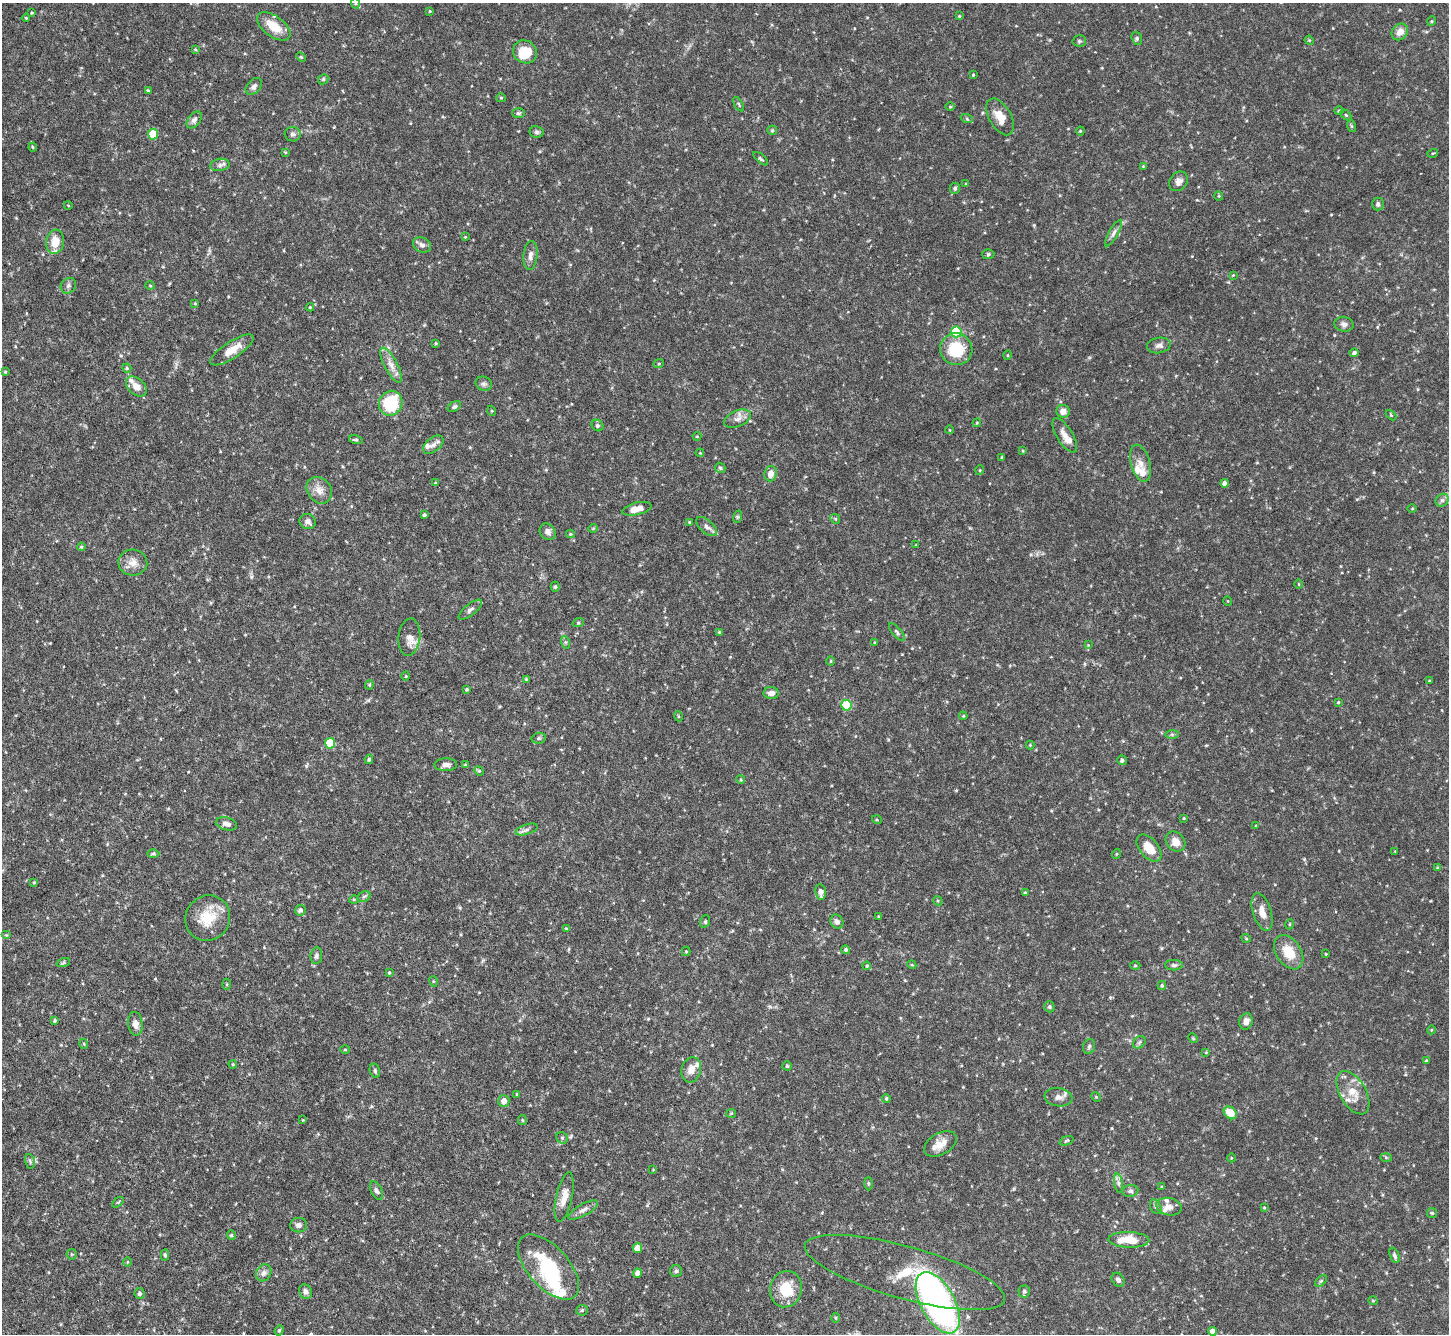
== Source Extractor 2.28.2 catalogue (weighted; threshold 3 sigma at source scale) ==
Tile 7 of 4 x 4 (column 3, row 2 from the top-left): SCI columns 2898-4344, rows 2962-4293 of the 5793 x 5783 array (HDU 1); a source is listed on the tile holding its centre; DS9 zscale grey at full resolution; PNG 1451 x 1336 px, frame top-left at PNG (2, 3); each listed source drawn as its Kron ellipse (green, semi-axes under 4 px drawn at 4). Nothing masked; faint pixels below the display range render black.
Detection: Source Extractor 2.28.2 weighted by HDU 2 'WHT'; one run over the whole footprint, this tile lists its part. Background 0.112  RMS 0.0044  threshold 0.0178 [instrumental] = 3 sigma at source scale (4.09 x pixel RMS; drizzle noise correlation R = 1.36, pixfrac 0.8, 0.05/0.05 arcsec/px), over >= 5 px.
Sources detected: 263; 1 inside a brighter object's white glare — neither listed nor drawn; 11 inside a brighter listed object's ellipse — not listed separately; the other 251 listed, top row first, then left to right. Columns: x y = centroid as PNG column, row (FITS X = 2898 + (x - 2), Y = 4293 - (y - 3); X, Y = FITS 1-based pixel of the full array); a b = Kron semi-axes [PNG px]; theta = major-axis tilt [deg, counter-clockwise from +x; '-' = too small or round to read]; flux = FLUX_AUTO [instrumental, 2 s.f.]
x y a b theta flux
355 3 5 3 - 0.5
430 11 3 3 - 0.32
32 13 4 3 - 0.43
959 16 3 3 - 0.41
26 18 4 3 - 0.36
1432 21 5 3 - 0.37
274 26 19 10 -37 8.3
1400 32 9 7 49 3.2
1137 38 7 5 -71 0.79
1309 40 5 3 - 0.38
1079 41 7 5 -2 0.77
195 49 3 3 - 0.42
525 52 12 11 - 7.6
301 57 5 3 - 0.41
973 75 3 3 - 0.36
323 79 5 4 - 0.63
254 86 10 6 48 1.6
148 90 4 3 - 0.49
501 98 5 4 - 0.44
739 104 8 3 -59 0.55
950 107 5 3 - 0.38
1339 111 4 4 - 0.4
518 113 6 5 - 0.71
1346 115 6 4 -45 0.53
1000 117 20 11 -61 5.7
967 119 6 4 -19 0.56
194 120 9 6 52 1.4
1351 126 6 4 -71 0.52
772 130 5 4 - 0.54
1080 131 4 4 - 0.4
537 132 7 6 - 0.91
153 134 5 5 - 12
293 134 8 7 - 1.2
33 147 4 4 - 0.46
285 152 4 3 - 0.35
1433 153 5 3 - 0.38
761 159 9 3 -40 0.6
220 165 9 6 9 1.5
1143 166 4 4 - 0.38
1179 181 10 8 50 2
966 184 4 3 - 0.35
955 188 6 5 - 0.78
1219 196 4 4 - 0.44
1378 204 6 5 - 1.1
68 205 4 3 - 0.29
1114 233 15 4 61 1.5
465 237 4 3 - 0.32
55 242 12 9 83 6.6
422 245 9 7 -28 1.6
988 254 6 5 - 0.62
530 256 14 7 84 2.3
1233 275 4 3 - 0.31
68 286 8 7 - 1.1
150 286 5 3 - 0.39
195 303 4 3 - 0.39
310 307 4 4 - 0.43
1344 324 9 7 -10 1.5
956 332 5 5 - 29
436 343 4 3 - 0.37
1159 345 12 7 10 1.8
956 349 16 16 - 16
232 350 25 8 33 6.2
1354 353 4 4 - 1.1
1008 355 5 3 - 0.35
659 363 5 3 - 0.44
391 365 19 6 -62 3.4
127 368 5 4 - 0.49
5 372 4 4 - 0.41
484 384 8 7 - 1.1
136 386 12 8 -43 3.7
391 403 12 11 - 23
454 407 7 4 33 0.86
492 411 5 3 - 0.35
1063 411 7 6 - 2.8
1391 415 6 4 -45 0.46
738 419 14 8 23 2.6
977 423 4 3 - 0.41
598 426 6 5 - 0.98
950 430 4 3 - 0.3
1065 435 19 8 -58 3.3
697 436 4 4 - 0.38
356 440 7 4 -14 0.75
433 445 12 7 39 2.2
1023 451 4 3 - 0.34
700 453 4 3 - 0.34
1002 457 3 3 - 0.51
1140 463 19 9 -75 3.6
720 468 6 4 -43 0.59
980 470 5 3 - 0.33
771 474 8 6 81 3.1
436 483 4 3 - 0.43
1224 483 4 4 - 1.4
319 490 14 11 -49 3.7
1442 500 7 6 - 1.1
1412 508 4 3 - 0.35
637 509 15 6 13 3.7
424 515 3 3 - 0.78
737 517 6 4 71 0.55
835 519 5 4 - 0.5
308 521 8 7 - 1.7
690 522 4 3 - 0.48
707 527 13 6 -41 1.9
593 528 5 4 - 0.48
548 532 9 7 -48 1.7
570 534 4 4 - 0.49
916 545 3 3 - 0.33
81 547 4 3 - 0.44
133 563 14 13 - 3.9
1299 584 4 3 - 0.31
555 587 5 4 - 0.65
1228 601 5 3 - 0.32
470 610 14 5 38 1.4
578 623 6 3 19 0.51
719 632 3 3 - 0.36
897 632 11 4 -49 0.93
409 637 19 11 85 3.4
565 642 6 4 -71 0.64
875 643 4 3 - 0.46
1088 645 3 3 - 0.31
831 661 5 3 - 0.36
406 676 4 3 - 0.3
526 679 4 4 - 0.44
1429 681 3 3 - 0.36
369 685 4 4 - 0.48
467 689 4 3 - 0.48
771 693 8 6 -1 1.9
1338 702 3 2 - 0.37
846 705 5 5 - 19
678 716 5 3 - 0.35
963 716 4 3 - 0.34
1172 734 7 4 0 0.7
539 738 7 5 12 0.81
330 743 5 5 - 17
1030 745 4 4 - 0.39
369 759 4 3 - 0.67
1122 760 5 5 - 1
446 765 11 6 2 1.8
465 765 4 4 - 0.41
479 771 5 4 - 0.45
741 780 4 3 - 0.4
1184 818 3 2 - 0.33
877 820 5 3 - 0.4
226 824 11 6 -14 1.9
1256 826 4 2 - 0.33
527 829 11 5 18 1.3
1175 842 11 9 -47 3.5
1149 848 16 9 -50 6
1395 851 3 3 - 0.26
153 854 6 4 1 0.62
1116 854 5 3 - 0.36
1437 868 4 3 - 0.43
34 882 4 4 - 0.37
821 892 8 5 -85 2.6
1025 893 4 4 - 0.49
364 897 7 5 30 0.81
354 899 5 3 - 0.4
938 901 5 4 - 0.45
300 910 5 5 - 1
1262 912 19 9 -72 4.1
878 916 3 2 - 0.3
208 918 23 22 - 11
705 921 6 5 - 0.6
837 922 7 6 - 1.3
1290 924 5 3 - 0.37
566 929 4 3 - 0.37
6 935 5 4 - 0.47
1246 938 5 3 - 0.41
846 950 4 4 - 0.67
686 951 4 4 - 0.43
1289 952 19 12 -57 7.9
1326 954 4 2 - 0.28
316 956 8 6 82 1.1
63 963 7 4 19 0.61
912 965 4 3 - 0.38
1135 965 5 3 - 0.39
1174 965 9 5 0 1.1
867 966 4 3 - 0.49
389 973 3 2 - 0.46
433 981 5 3 - 0.37
227 984 5 3 - 0.43
1162 985 4 3 - 0.57
1049 1007 5 5 - 0.67
55 1021 4 3 - 0.59
1246 1021 8 6 74 2
135 1024 12 7 -83 2.4
1431 1030 4 3 - 0.35
1193 1038 5 4 - 0.42
1139 1042 7 5 46 0.83
84 1044 5 3 - 0.37
1089 1046 7 5 73 0.88
345 1049 5 3 - 0.39
1206 1052 4 3 - 0.34
1426 1060 4 3 - 0.35
233 1064 4 4 - 0.39
787 1066 4 4 - 0.46
691 1070 13 9 74 3.9
375 1071 7 5 -77 0.71
1353 1093 24 13 -60 7.2
517 1094 4 3 - 0.45
1058 1097 14 9 -8 2.5
1096 1097 5 4 - 0.41
886 1098 4 3 - 0.58
504 1101 6 5 - 2.8
731 1113 5 4 - 0.39
1230 1113 7 5 -38 7.1
303 1120 3 3 - 0.28
522 1120 5 4 - 0.45
562 1138 6 5 - 0.73
1067 1141 7 3 21 0.51
940 1144 18 10 30 4.8
1386 1157 6 4 -2 0.5
1231 1158 4 3 - 0.3
30 1161 7 4 -76 0.8
653 1169 4 2 - 0.27
868 1183 7 3 -90 0.52
1118 1183 10 4 -79 1.2
1162 1187 3 3 - 0.38
376 1191 10 5 -63 1.2
1130 1191 8 6 8 1
564 1197 25 8 78 4.1
118 1202 6 3 37 0.43
1156 1207 8 5 -61 0.85
1169 1207 13 8 -11 2.7
1264 1207 3 3 - 0.35
583 1210 16 6 29 2
1432 1213 5 5 - 0.59
298 1225 8 7 - 1.5
231 1235 5 4 - 0.48
1129 1240 20 8 -2 9.3
637 1248 5 4 - 3.8
72 1254 5 5 - 0.59
165 1255 5 4 - 0.63
1395 1255 8 4 -67 0.96
127 1262 5 3 - 0.36
548 1267 40 20 -48 25
676 1271 6 6 - 0.74
905 1272 104 26 -15 32
264 1273 9 7 60 1.6
638 1273 4 4 - 2.1
1118 1280 7 6 - 1.3
1321 1281 7 4 45 0.62
786 1289 18 16 75 11
1024 1291 6 6 - 0.94
306 1292 7 6 - 1.7
139 1293 5 5 - 1.1
1373 1301 4 4 - 0.42
938 1303 34 17 -61 140
582 1310 5 5 - 0.59
836 1318 5 3 - 0.44
279 1330 5 4 - 0.54
1213 1331 4 4 - 2.9
Isophote crosses this tile's border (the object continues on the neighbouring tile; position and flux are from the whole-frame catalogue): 1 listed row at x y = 355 3